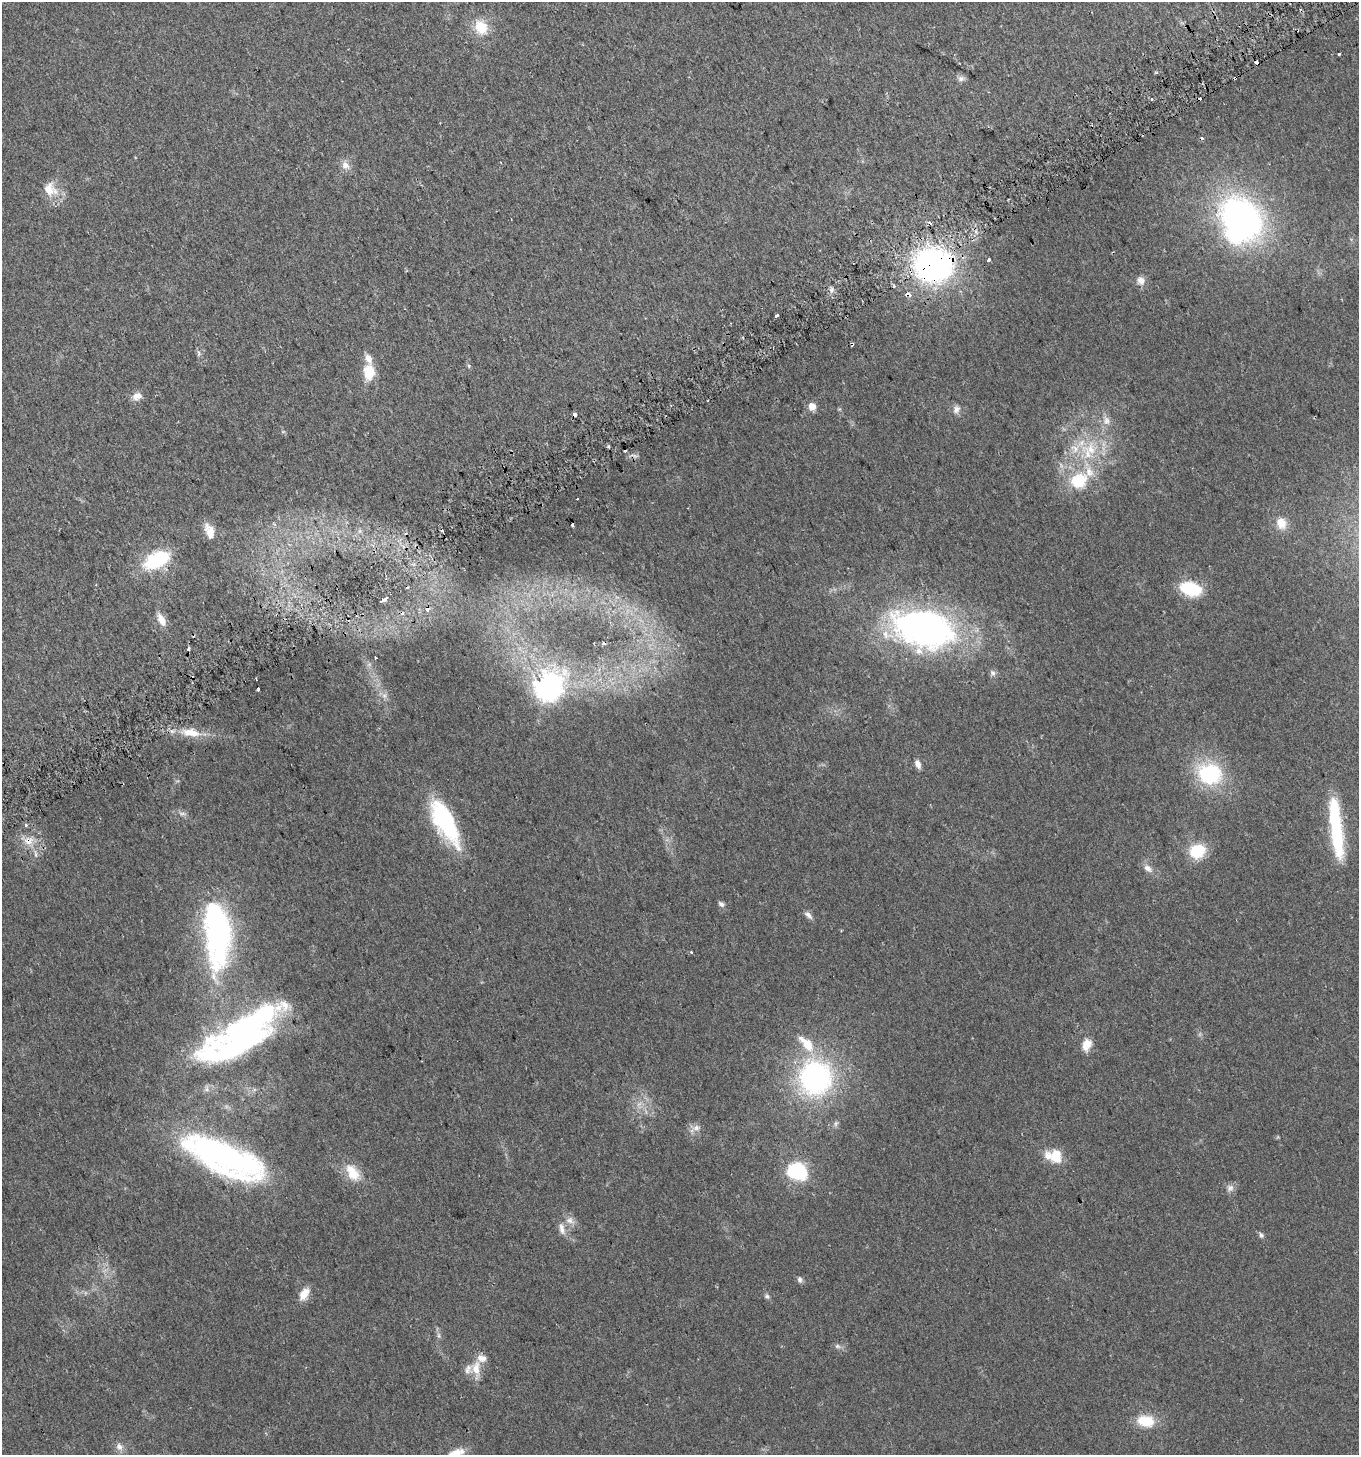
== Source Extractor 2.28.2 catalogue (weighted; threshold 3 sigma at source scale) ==
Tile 10 of 4 x 4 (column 2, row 3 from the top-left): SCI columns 1542-2898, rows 1482-2934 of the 5736 x 5871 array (HDU 1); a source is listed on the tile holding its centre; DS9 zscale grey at full resolution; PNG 1361 x 1457 px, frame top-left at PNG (2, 2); no overlay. Shown black and unused: <1% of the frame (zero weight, under 2 of 3 exposures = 2% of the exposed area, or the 3 px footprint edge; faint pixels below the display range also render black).
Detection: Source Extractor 2.28.2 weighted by HDU 2 'WHT'; one run over the whole footprint, this tile lists its part. Background 0.0479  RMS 0.0082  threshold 0.0368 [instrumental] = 3 sigma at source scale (4.5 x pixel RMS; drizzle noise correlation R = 1.50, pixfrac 1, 0.0396/0.0396 arcsec/px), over >= 5 px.
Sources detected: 107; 7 inside a brighter object's white glare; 15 cosmic-ray / hot-pixel residue — not listed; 8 inside a brighter listed object's ellipse — not listed separately; the other 77 listed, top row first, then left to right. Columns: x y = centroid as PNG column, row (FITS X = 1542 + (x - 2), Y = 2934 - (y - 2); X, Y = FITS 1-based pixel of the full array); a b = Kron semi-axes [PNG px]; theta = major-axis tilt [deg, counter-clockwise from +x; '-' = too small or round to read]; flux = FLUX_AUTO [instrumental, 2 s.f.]
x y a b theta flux
481 27 19 16 -61 20
1339 54 3 3 - 2.5
1256 62 4 3 - 18
1235 78 3 3 - 2.8
961 79 10 8 1 3
1151 99 3 3 - 2.1
345 165 12 10 -20 5.9
50 189 20 17 -45 15
1242 218 45 33 -45 250
988 260 4 3 - 6.4
933 265 34 29 1 230
1141 281 12 11 - 5.4
776 315 3 3 - 3.1
852 344 4 3 - 2.4
199 353 11 5 -80 2.2
369 358 11 7 -68 7
469 366 6 5 - 1.4
369 372 10 7 86 32
137 396 13 9 21 6.2
812 407 7 6 - 8
956 409 13 9 66 4.5
575 415 3 3 - 7.8
1106 420 12 9 -73 5.7
1091 449 28 21 -23 36
1079 481 23 19 32 35
1281 523 14 11 -75 11
572 525 3 3 - 7
209 531 20 10 -69 9.9
157 560 23 13 26 62
1191 589 16 10 -15 51
383 600 6 3 30 17
161 620 17 8 -62 7.9
925 629 73 42 -12 280
188 648 4 3 - 2.6
375 658 3 3 - 1.8
993 673 8 7 - 2.5
548 688 10 9 - 790
258 689 4 3 - 4.8
384 696 9 7 -89 3.5
191 732 28 11 -10 16
918 764 9 5 -71 5.3
1210 774 25 20 -16 68
182 813 10 5 -20 2.7
440 821 50 22 -59 56
26 826 4 3 - 2.4
1337 838 52 15 -84 50
28 841 15 11 1 9.7
1197 851 14 12 20 33
36 855 7 4 -72 1.6
1148 868 14 8 -34 5.2
721 904 8 6 -32 2.5
808 915 13 6 -42 3.4
218 933 68 24 -87 220
691 952 3 3 - 1.1
247 1027 93 26 28 170
1088 1043 16 11 -73 8.1
807 1044 25 12 -45 20
815 1078 34 32 86 170
639 1104 7 4 19 2.4
696 1128 11 8 12 4.3
226 1156 93 32 -31 210
1056 1156 20 16 -54 17
797 1171 11 9 -17 98
353 1172 26 14 -57 18
1230 1188 11 8 46 3.9
570 1220 13 10 -21 5.6
562 1229 16 7 -76 5.6
1261 1235 8 6 -61 2.1
800 1280 8 6 -85 2.3
304 1294 15 9 59 10
767 1296 7 6 - 1.8
439 1335 9 4 -90 2.2
837 1346 8 6 -15 2.4
476 1368 26 10 -89 12
1145 1421 20 13 -8 22
119 1447 11 8 -53 4.6
455 1454 21 9 27 12
Overlapping masked pixels (flux is a lower limit): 6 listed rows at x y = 1256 62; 1235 78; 933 265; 852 344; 575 415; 28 841
Isophote crosses this tile's border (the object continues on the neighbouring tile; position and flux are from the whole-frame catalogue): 1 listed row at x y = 455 1454